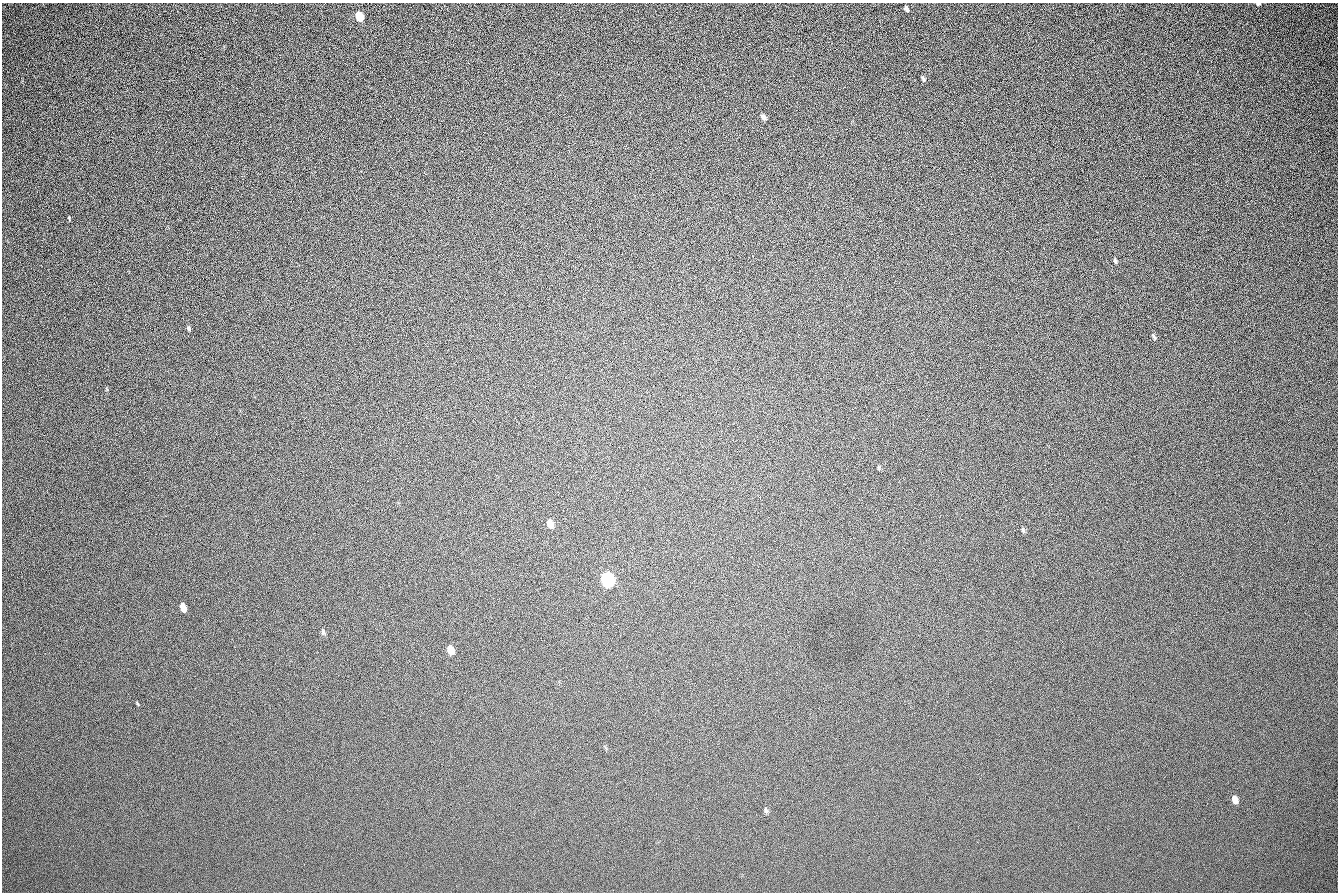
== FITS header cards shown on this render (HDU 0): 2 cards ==
NAXIS1  =                 1336 / length of data axis 1
NAXIS2  =                  890 / length of data axis 2

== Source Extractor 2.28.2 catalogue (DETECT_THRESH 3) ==
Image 1336 x 890 px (HDU 0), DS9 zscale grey, 1 PNG px = 1 image px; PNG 1340 x 894 px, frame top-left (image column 1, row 890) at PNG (2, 3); no overlay
Background 205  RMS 22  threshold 65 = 3 sigma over >= 5 px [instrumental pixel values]
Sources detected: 19; all 19 listed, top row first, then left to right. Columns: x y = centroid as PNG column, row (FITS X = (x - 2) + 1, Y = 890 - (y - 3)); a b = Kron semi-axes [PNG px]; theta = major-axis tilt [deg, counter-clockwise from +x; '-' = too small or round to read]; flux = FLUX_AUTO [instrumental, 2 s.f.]
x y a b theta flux
1258 4 4 3 - 2500
906 9 7 4 -64 4000
359 17 7 5 -69 56000
923 79 7 4 -55 2500
763 117 7 4 -57 4700
69 218 4 3 - 1300
1115 261 6 3 -77 2700
188 328 6 4 -69 2400
1154 337 8 4 -64 2600
550 524 9 7 -62 9300
1023 529 7 3 -81 2100
607 580 9 7 -69 370000
183 607 7 5 -68 17000
323 632 8 5 -60 3100
451 650 8 6 -63 14000
138 704 7 3 -71 1400
1235 800 6 5 - 14000
766 810 8 5 -70 3100
304 864 2 2 - 2500
At the frame edge (FLAGS 8, measured only in part): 1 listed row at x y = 1258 4